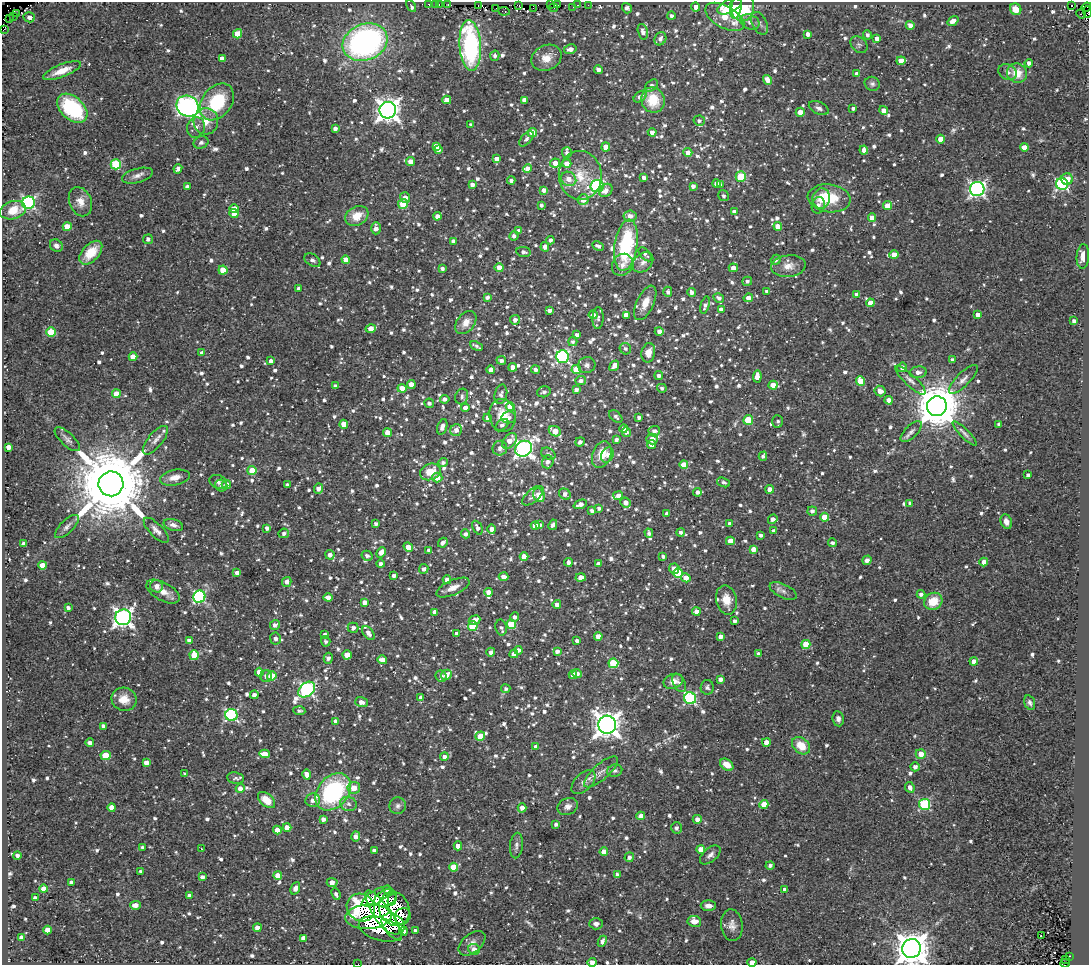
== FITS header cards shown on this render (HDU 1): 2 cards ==
NAXIS1  =                 1087
NAXIS2  =                  963

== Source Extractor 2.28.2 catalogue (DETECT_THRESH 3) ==
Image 1087 x 963 px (HDU 1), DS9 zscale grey, 1 PNG px = 1 image px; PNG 1091 x 967 px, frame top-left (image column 1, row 963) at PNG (2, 2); each listed source drawn as its Kron ellipse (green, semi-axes under 4 px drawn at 4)
Background 0.431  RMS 0.029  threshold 0.0857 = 3 sigma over >= 5 px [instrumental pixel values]
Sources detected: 1267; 4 with non-positive FLUX_AUTO (blend fragments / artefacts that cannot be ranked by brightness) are neither listed nor drawn; of the other 1263, the 500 brightest by FLUX_AUTO listed and drawn (763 fainter detections omitted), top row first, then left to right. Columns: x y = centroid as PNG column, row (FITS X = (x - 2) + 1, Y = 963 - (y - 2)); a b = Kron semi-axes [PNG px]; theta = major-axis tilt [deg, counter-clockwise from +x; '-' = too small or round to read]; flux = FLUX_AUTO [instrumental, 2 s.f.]
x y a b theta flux
429 4 3 2 - 8.7
435 4 2 2 - 16
439 4 3 2 - 14
448 4 3 2 - 9.7
519 5 3 3 - 23
550 5 4 2 - 5.7
557 5 4 2 - 5.8
578 5 3 2 - 7.2
588 5 2 2 - 5.4
1071 5 3 2 - 76
411 6 6 3 -62 7.3
478 6 3 2 - 9.1
729 6 13 6 25 59
736 6 13 6 81 57
573 7 2 2 - 5.7
696 7 4 4 - 9.9
743 7 14 11 83 93
1086 7 5 3 - 54
496 8 2 2 - 9.8
533 8 3 2 - 10
554 8 4 2 - 14
627 8 5 4 - 7.2
1016 9 6 5 - 25
504 11 6 3 -7 14
1088 12 6 2 -86 7.2
17 14 4 2 - 13
1081 14 5 3 - 320
14 16 3 2 - 5.9
671 16 4 4 - 6.5
29 17 5 5 - 11
725 17 21 11 -29 50
10 19 2 2 - 8.9
953 21 6 4 38 14
750 22 10 7 -22 12
760 23 12 7 -65 7.5
910 25 4 4 - 12
3 30 4 2 - 58
643 32 8 5 -74 8.8
237 34 5 4 - 36
808 34 4 4 - 11
867 35 4 4 - 5.3
877 38 4 4 - 12
660 39 7 5 62 8.5
365 42 23 18 22 550
470 45 25 10 -86 270
859 45 9 7 -42 5.2
570 49 6 4 11 12
495 56 5 4 - 5.7
546 58 15 12 26 24
222 59 4 4 - 13
901 61 4 4 - 15
1029 63 4 4 - 7.7
598 70 4 4 - 8.6
62 71 20 6 21 26
1008 72 9 7 -28 8.6
1017 73 10 9 - 33
857 74 4 4 - 11
768 80 5 4 - 17
872 84 7 7 - 5.3
651 86 7 5 42 6.5
640 97 7 5 37 9.2
447 100 4 4 - 22
524 100 4 4 - 12
653 100 13 11 -70 53
217 102 20 15 52 110
188 106 11 10 - 690
72 108 17 11 -43 160
819 108 10 6 -25 7.1
853 108 3 3 - 5.8
388 110 8 8 - 1700
883 110 4 4 - 14
800 112 4 4 - 15
206 121 13 12 - 25
699 121 5 5 - 6
471 125 4 3 - 5.5
196 127 10 8 74 11
335 129 4 4 - 7.4
652 132 4 4 - 9.3
532 133 4 4 - 28
526 139 9 5 47 6.8
941 139 4 4 - 19
201 142 7 6 - 5.8
436 146 4 4 - 12
606 147 4 4 - 21
1024 147 4 4 - 20
438 150 4 3 - 6.7
864 150 4 4 - 10
688 152 4 4 - 13
567 153 5 5 - 8.1
497 159 4 4 - 15
411 161 5 4 - 16
555 163 5 4 - 14
567 163 4 4 - 15
116 164 5 5 - 120
528 168 4 4 - 16
178 169 5 4 - 8.9
580 175 24 21 -87 61
137 176 16 7 15 11
741 176 5 5 - 100
644 178 4 3 - 8.4
569 179 8 7 - 17
1067 179 6 5 - 19
511 180 4 4 - 6.1
472 184 4 3 - 7.3
716 184 4 4 - 11
1062 184 6 6 - 280
720 185 4 3 - 5.5
187 186 4 3 - 6.6
597 186 6 6 - 260
693 186 4 4 - 8
977 189 7 7 - 570
544 190 4 4 - 12
606 190 7 5 45 13
723 196 5 5 - 5.4
405 198 5 5 - 11
821 198 10 9 - 14
829 198 21 14 -8 73
583 200 5 5 - 18
80 202 15 11 -67 20
29 203 6 6 - 340
403 204 5 4 - 50
541 205 4 3 - 5.8
818 205 8 6 75 8.5
888 206 4 4 - 24
234 209 4 4 - 25
13 210 13 9 16 36
734 212 4 3 - 6.3
234 214 4 4 - 23
357 216 12 9 29 30
437 216 4 4 - 11
630 216 6 5 - 11
872 218 4 4 - 15
778 226 4 4 - 19
67 227 4 4 - 29
376 228 6 5 - 12
519 231 4 4 - 11
514 236 5 4 - 6.7
148 239 5 5 - 6.2
550 240 4 4 - 6
453 241 4 4 - 11
626 245 26 11 81 170
56 246 7 5 -40 6.1
598 246 6 3 -26 7.2
545 247 4 4 - 8.8
523 252 7 5 -11 6.5
91 253 14 8 47 45
645 254 8 4 -48 5.7
894 255 5 4 - 25
1083 256 12 6 86 18
312 260 9 5 -33 5.6
346 260 4 4 - 20
776 260 5 4 - 5.2
643 262 12 8 45 11
622 265 11 10 - 14
788 266 17 10 6 20
499 267 4 4 - 18
442 268 4 3 - 5.6
733 268 4 4 - 14
223 270 4 4 - 33
747 281 5 4 - 5.3
298 288 3 3 - 5.5
767 291 4 3 - 5.9
668 292 5 4 - 6.2
692 292 4 4 - 7.3
857 294 4 4 - 10
487 297 4 3 - 5.6
719 298 5 4 - 7.7
748 298 5 4 - 13
645 303 18 8 65 24
870 303 4 4 - 17
705 305 9 4 75 5.5
721 310 4 4 - 11
550 311 4 3 - 9.1
593 315 4 4 - 9.9
626 315 4 4 - 15
978 315 4 4 - 14
598 318 11 5 88 7
515 320 5 5 - 8.4
1074 321 4 4 - 8.1
466 322 13 8 52 18
371 329 5 4 - 17
659 331 4 4 - 11
51 332 5 5 - 72
577 335 4 4 - 7.5
573 341 4 4 - 5.4
476 346 7 3 -23 5.8
625 349 6 5 - 5.8
202 353 4 4 - 8.7
648 353 10 6 80 19
133 357 4 4 - 38
563 357 6 6 - 340
501 360 5 4 - 6.9
953 360 4 4 - 7.4
271 361 4 4 - 9.4
587 365 9 8 - 7
614 366 6 4 53 14
513 367 4 4 - 14
902 367 5 4 - 9.9
535 369 4 4 - 7.4
491 370 4 4 - 8.8
576 370 5 4 - 43
918 372 8 5 7 10
659 376 4 3 - 7.3
757 376 6 4 86 17
963 379 19 6 45 12
910 380 20 5 -43 11
581 381 5 4 - 7.7
860 381 5 4 - 37
411 384 4 4 - 13
773 385 4 4 - 25
335 386 4 4 - 6.6
402 388 4 4 - 24
662 388 4 4 - 5.5
576 390 4 3 - 7.4
880 391 6 5 - 14
544 392 7 5 16 6.1
116 394 4 4 - 35
501 394 10 6 78 6.1
462 396 8 6 71 6
445 399 5 4 - 7.1
889 400 4 4 - 17
429 403 5 4 - 6.5
937 406 10 9 - 8500
510 407 4 4 - 38
465 408 4 4 - 12
502 415 16 13 -79 39
509 417 7 6 - 7.4
616 417 8 5 -45 6.2
488 418 4 4 - 11
639 418 4 4 - 5.5
748 420 5 4 - 67
778 421 6 5 - 5.3
344 424 4 4 - 24
999 424 4 3 - 5.6
502 425 8 5 41 6.9
442 427 8 5 73 10
624 429 4 4 - 9.4
456 430 6 5 - 11
555 431 6 5 - 27
654 431 5 5 - 10
626 432 5 4 - 6.9
911 432 13 6 45 9.5
387 433 4 4 - 26
965 434 16 4 -45 7.6
67 439 16 6 -43 8.7
616 439 4 4 - 6.3
652 439 6 5 - 15
155 440 17 7 51 13
509 441 9 6 47 20
580 442 5 4 - 6.4
651 445 4 4 - 14
8 447 4 4 - 13
500 448 7 7 - 9.2
524 449 9 7 34 790
548 454 8 5 -29 5.4
602 454 14 9 70 33
607 455 8 6 67 7.5
763 456 4 4 - 5.3
443 462 5 4 - 5.5
548 462 6 6 - 8.3
684 465 4 4 - 37
252 470 4 4 - 34
430 472 10 8 21 34
1028 475 4 3 - 5.1
437 477 5 5 - 19
175 478 15 7 11 21
218 482 9 6 -20 6.7
723 482 7 4 -18 5.2
111 484 12 12 - 30000
226 484 4 4 - 14
288 485 4 3 - 6.9
221 486 6 6 - 5.3
318 489 5 4 - 13
770 489 4 4 - 20
697 492 4 4 - 7.8
565 494 6 5 - 10
539 495 7 5 -66 27
618 495 5 4 - 11
533 496 13 6 41 9.6
625 502 5 5 - 13
910 503 4 3 - 5.6
580 504 7 4 21 12
599 508 3 3 - 5.4
592 511 4 3 - 5.2
812 511 5 4 - 7
667 514 4 3 - 6.5
824 517 4 4 - 35
773 519 5 4 - 10
1006 522 8 5 -68 10
376 524 4 3 - 5.4
730 524 4 4 - 10
173 525 10 5 -16 9.7
540 525 4 3 - 5.4
553 525 5 4 - 6.6
67 526 15 6 44 9.5
535 526 4 4 - 18
267 528 4 4 - 7.7
477 528 7 4 -66 7.9
492 529 5 4 - 12
156 530 16 6 -45 11
773 531 4 3 - 6.1
681 532 4 4 - 5.4
284 533 5 4 - 6.2
649 533 5 3 - 5.4
465 534 4 4 - 6.5
761 535 3 3 - 5.7
730 541 4 4 - 18
443 543 5 3 - 8.3
832 543 4 4 - 5.8
24 544 4 4 - 12
408 547 5 4 - 14
754 549 4 4 - 19
429 550 4 3 - 8.7
381 552 5 4 - 17
330 555 5 4 - 11
367 556 6 5 - 6.6
524 556 4 4 - 23
663 556 4 3 - 5.7
867 560 5 4 - 8.3
568 562 4 3 - 6.6
984 562 4 4 - 14
380 564 4 4 - 6.1
599 564 4 4 - 9.3
42 565 4 4 - 27
424 569 5 4 - 7.3
674 569 5 5 - 13
237 573 4 4 - 10
678 573 5 4 - 110
394 576 4 4 - 6.8
503 577 5 4 - 11
581 577 5 4 - 22
686 578 5 4 - 18
447 580 4 4 - 14
287 582 5 4 - 8.4
156 586 6 6 - 12
453 588 18 7 24 17
783 591 14 7 -26 9.9
163 592 18 9 -29 22
489 592 4 4 - 12
921 594 4 4 - 5.9
199 597 6 6 - 270
328 597 4 4 - 12
726 600 15 10 -77 29
933 601 9 8 - 40
365 602 4 4 - 11
557 604 4 4 - 8.9
68 608 4 3 - 6.1
435 612 4 4 - 13
696 612 4 4 - 13
123 617 8 7 - 960
515 617 5 4 - 6.7
474 620 6 5 - 16
735 621 3 3 - 5.4
511 624 5 4 - 72
275 625 5 5 - 7.5
473 626 5 4 - 74
501 627 8 5 -79 5.9
353 628 5 5 - 8.1
368 633 8 5 -55 11
456 633 4 4 - 5.6
325 635 4 4 - 7.2
598 636 4 4 - 18
720 636 4 4 - 11
275 639 6 5 - 8.7
577 640 4 3 - 6.9
189 641 4 4 - 13
326 641 5 4 - 5.5
806 644 4 4 - 42
518 650 4 4 - 6.6
557 651 4 4 - 8.2
491 652 4 4 - 7.3
514 654 4 4 - 10
759 654 4 4 - 8.3
194 655 5 4 - 47
347 655 4 4 - 25
328 658 5 4 - 7.6
382 660 5 4 - 13
974 661 4 4 - 15
613 663 5 5 - 95
259 672 4 4 - 21
577 674 5 4 - 11
446 675 5 5 - 19
573 675 4 4 - 15
266 676 6 5 - 7.5
272 676 5 4 - 47
441 676 6 5 - 6.8
720 679 4 4 - 8.3
673 681 10 7 22 15
679 683 9 6 -61 6.9
707 687 7 6 - 6.5
506 689 4 4 - 5.3
307 690 9 6 41 420
254 695 4 4 - 8.5
421 698 4 4 - 9.4
690 698 6 6 - 240
124 699 13 11 -21 27
361 702 6 5 - 11
1030 703 7 5 -73 5.3
299 711 6 4 -4 5.1
231 715 6 6 - 260
838 719 7 6 - 8
336 721 4 4 - 11
607 725 9 9 - 2100
103 726 4 3 - 6.7
480 736 5 4 - 37
766 742 4 4 - 16
90 743 4 3 - 7.5
801 746 10 7 -41 34
536 747 4 4 - 16
264 754 5 4 - 27
921 754 5 5 - 24
106 755 5 4 - 48
444 756 4 4 - 7.6
146 763 4 4 - 11
727 765 7 5 -38 24
915 767 5 4 - 7.7
615 771 7 6 - 5.4
601 772 21 8 41 16
185 774 4 4 - 5.6
307 774 5 4 - 13
236 778 8 6 -9 5.6
583 782 14 8 46 11
910 787 5 4 - 11
240 788 4 4 - 12
354 788 6 5 - 21
333 792 21 15 49 260
267 800 10 6 -41 34
313 800 7 6 - 13
348 804 8 7 - 8.8
764 804 4 4 - 39
925 804 5 5 - 180
398 806 8 8 - 7.3
568 806 10 8 23 12
112 807 4 4 - 24
522 808 4 4 - 13
641 816 4 4 - 16
323 819 4 4 - 8.7
697 819 4 4 - 10
556 824 3 3 - 5.6
287 827 4 4 - 17
676 828 5 5 - 5.8
277 830 4 4 - 21
356 836 5 4 - 12
458 846 4 4 - 16
516 846 13 6 84 7.6
142 848 4 4 - 6.7
201 849 3 3 - 33
701 849 4 4 - 26
375 850 4 3 - 9
604 852 4 4 - 20
17 855 4 4 - 6.2
710 855 12 6 40 8.8
629 857 5 4 - 7.6
770 865 4 4 - 6.2
453 867 4 4 - 46
141 871 3 3 - 5.3
278 875 4 4 - 26
617 875 4 3 - 7.1
202 877 4 4 - 7.8
71 882 4 4 - 11
332 882 5 4 - 14
295 888 6 4 66 12
43 889 4 4 - 27
784 889 4 4 - 5.7
387 890 5 4 - 6.4
336 894 6 4 -67 6.6
189 896 4 4 - 8.7
376 896 16 6 31 43
35 898 4 4 - 8
385 898 11 8 28 64
392 900 6 3 73 22
135 905 5 4 - 14
708 906 8 5 -1 10
361 907 15 13 -36 130
394 909 17 15 -66 140
384 915 29 8 -55 160
403 916 8 7 - 41
368 917 23 12 3 150
694 921 7 5 -8 17
393 924 12 9 -34 66
596 924 7 5 0 6.8
732 925 16 10 -85 15
257 928 4 4 - 16
380 929 22 11 -16 140
48 930 4 4 - 22
404 931 4 3 - 7.7
415 931 4 3 - 6.8
1041 936 3 3 - 10
22 937 4 4 - 15
303 938 4 4 - 9.1
602 941 6 4 65 8
472 943 16 9 40 14
474 949 6 5 - 14
912 949 9 9 - 4200
1069 956 4 2 - 85
1065 959 3 2 - 7.6
592 962 4 4 - 12
752 962 4 4 - 20
1065 963 4 2 - 36
358 964 2 2 - 7.7
At the frame edge (FLAGS 8, measured only in part): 7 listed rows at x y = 1086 7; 1088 12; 912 949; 592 962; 752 962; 1065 963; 358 964
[763 fainter detections neither listed nor drawn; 4 non-positive-flux detections neither listed nor drawn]